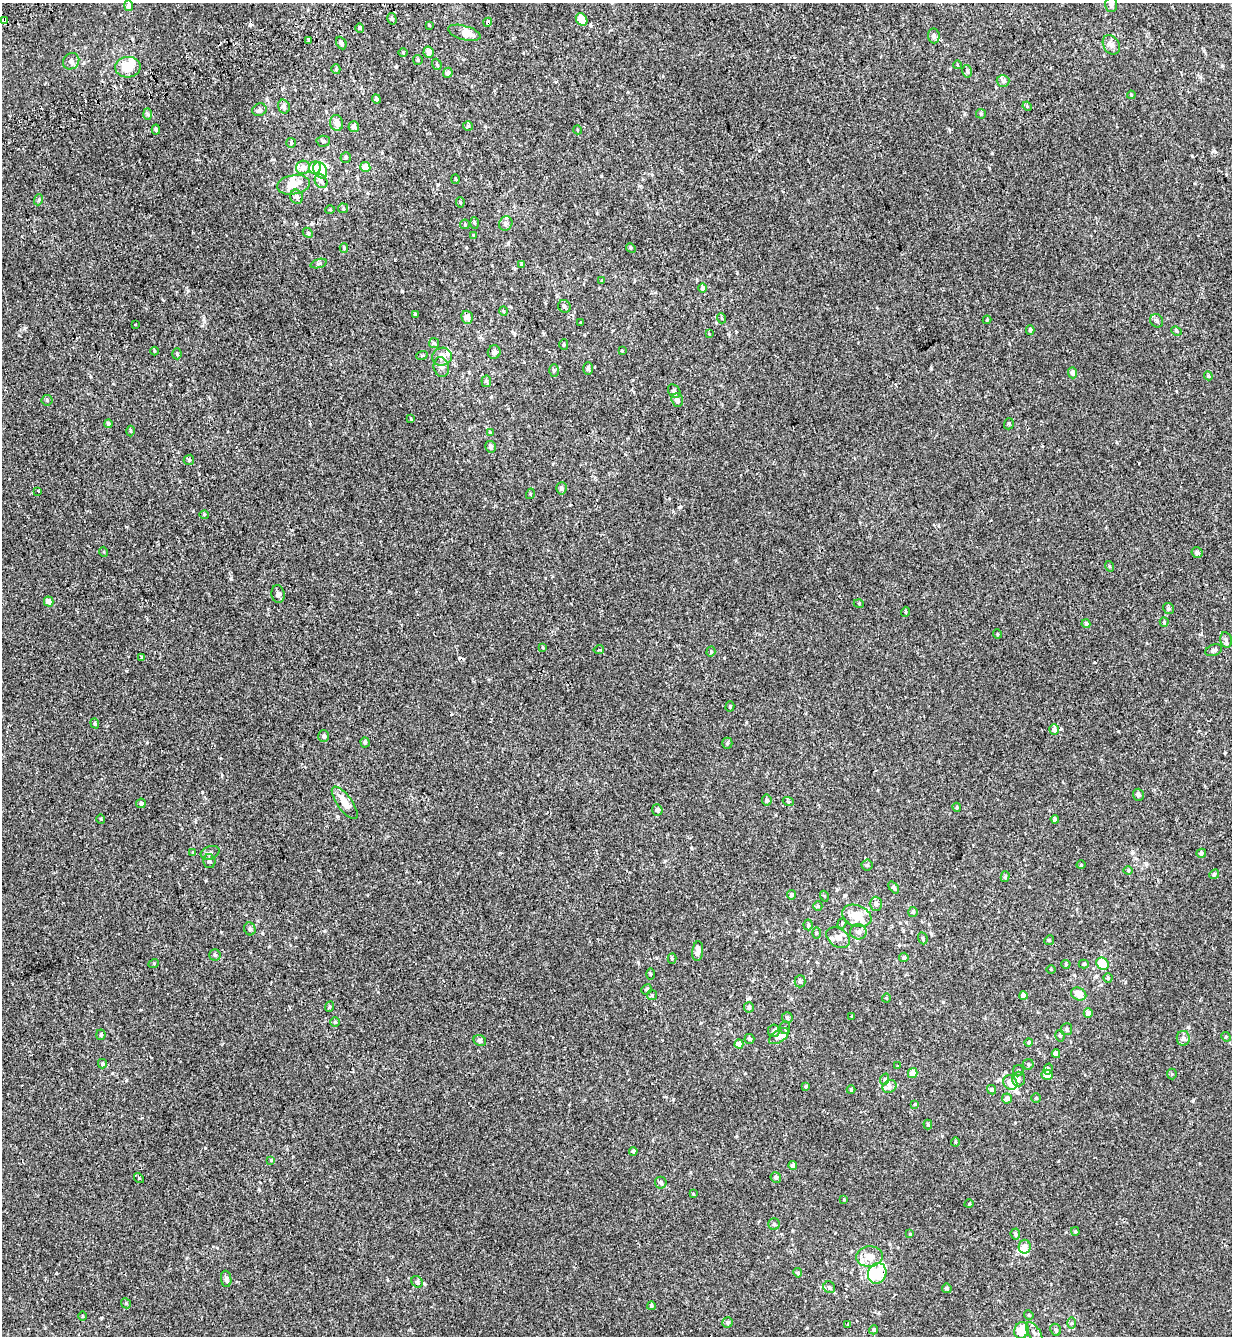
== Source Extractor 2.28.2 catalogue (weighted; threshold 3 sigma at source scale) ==
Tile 11 of 4 x 4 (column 3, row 3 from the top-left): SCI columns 2705-3934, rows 1487-2820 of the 5460 x 5640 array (HDU 1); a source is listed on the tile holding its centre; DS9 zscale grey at full resolution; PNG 1234 x 1338 px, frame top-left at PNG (2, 3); each listed source drawn as its Kron ellipse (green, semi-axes under 4 px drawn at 4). Shown black and unused: <1% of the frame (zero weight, under 2 of 3 exposures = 11% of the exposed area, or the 3 px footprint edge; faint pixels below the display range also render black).
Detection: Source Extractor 2.28.2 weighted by HDU 2 'WHT'; one run over the whole footprint, this tile lists its part. Background -1.86e-04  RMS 0.0033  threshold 0.0147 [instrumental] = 3 sigma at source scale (4.5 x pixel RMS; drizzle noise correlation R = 1.50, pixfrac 1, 0.0396/0.0396 arcsec/px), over >= 5 px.
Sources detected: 281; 1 inside a brighter object's white glare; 11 cosmic-ray / hot-pixel residue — neither listed nor drawn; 23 inside a brighter listed object's ellipse — not listed separately; the other 246 listed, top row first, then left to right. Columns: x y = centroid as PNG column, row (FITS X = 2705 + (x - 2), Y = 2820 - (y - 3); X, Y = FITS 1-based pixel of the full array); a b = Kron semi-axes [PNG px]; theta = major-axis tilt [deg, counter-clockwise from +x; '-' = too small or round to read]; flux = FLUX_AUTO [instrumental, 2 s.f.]
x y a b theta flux
1111 4 7 6 - 0.76
129 6 5 4 - 1.2
392 19 6 4 -75 0.59
582 19 7 5 -54 4.9
5 21 4 3 - 44
488 22 4 4 - 1.9
429 25 3 2 - 0.23
360 28 5 4 - 0.47
464 33 17 7 -15 3.1
934 36 7 5 -82 0.8
309 41 3 3 - 1.6
341 43 6 5 - 0.68
1111 45 10 8 -58 1.3
403 52 5 3 - 0.29
429 52 5 5 - 1.6
418 60 5 4 - 0.36
71 61 8 7 - 1.2
437 64 6 4 -69 0.41
958 65 4 3 - 0.22
128 67 13 10 3 6.5
336 69 5 4 - 0.37
967 71 6 5 - 0.48
448 73 5 4 - 0.73
1003 81 6 6 - 0.69
1131 95 4 3 - 0.26
376 99 5 4 - 0.64
1027 106 5 4 - 0.3
284 107 7 5 -75 0.94
259 110 7 6 - 0.68
147 114 6 4 -88 0.44
981 114 5 5 - 0.4
337 123 8 6 -77 2.2
468 126 5 5 - 0.46
354 127 5 5 - 1.5
156 129 5 4 - 0.49
578 130 4 3 - 0.22
323 141 7 5 2 0.53
291 143 5 5 - 0.55
346 157 5 5 - 0.58
303 167 7 6 - 1.9
365 167 5 5 - 3.3
315 168 6 6 - 4.6
320 170 8 6 -63 4.1
456 179 5 3 - 0.28
321 181 7 6 - 1.2
294 185 16 9 8 3.8
297 197 7 6 - 0.94
38 200 5 3 - 0.36
460 202 5 4 - 0.45
343 208 5 5 - 0.38
330 210 5 3 - 0.28
474 223 6 4 -87 0.38
506 223 7 6 - 0.86
465 224 5 4 - 0.34
308 233 6 4 -47 0.41
474 236 4 3 - 0.32
344 248 5 4 - 0.43
631 248 5 4 - 0.39
319 263 8 3 19 0.48
521 264 4 3 - 0.31
602 280 3 3 - 0.81
702 288 5 4 - 0.6
564 306 6 6 - 0.64
503 311 5 3 - 0.27
415 314 3 3 - 1.2
467 317 6 5 - 1.4
721 318 5 3 - 0.28
987 320 4 4 - 0.29
1157 321 7 6 - 0.7
581 323 3 2 - 0.43
136 324 4 2 - 0.23
1030 330 5 3 - 0.49
1176 331 5 4 - 0.38
709 334 3 3 - 0.2
434 343 5 5 - 0.47
564 345 5 4 - 0.41
154 351 4 3 - 0.27
622 351 3 3 - 0.25
494 352 7 6 - 0.86
177 354 5 4 - 0.42
422 355 6 3 19 0.32
442 357 10 9 - 2
441 367 10 7 -76 1.2
588 368 6 5 - 0.49
554 370 6 5 - 0.49
1073 373 5 4 - 1.1
1208 376 4 4 - 0.34
486 381 6 5 - 0.52
674 391 7 5 -52 0.89
47 400 5 5 - 0.37
677 400 7 5 -72 1.2
411 419 3 3 - 0.37
108 424 4 4 - 0.54
1009 424 6 4 70 0.42
131 431 5 3 - 0.36
490 432 4 4 - 0.25
491 447 6 5 - 0.78
189 460 5 5 - 0.44
561 488 6 5 - 0.78
38 491 3 2 - 0.33
530 494 5 3 - 0.26
204 515 4 4 - 0.29
104 552 5 3 - 0.28
1197 553 5 5 - 0.84
1109 566 5 3 - 0.33
278 594 9 6 -81 0.78
49 601 5 4 - 2
859 604 5 3 - 0.25
1168 608 6 5 - 0.59
905 612 5 3 - 0.31
1164 622 4 4 - 0.38
1086 624 4 4 - 0.64
997 634 5 3 - 0.26
1226 640 8 5 -78 0.84
543 647 3 3 - 0.68
599 650 5 2 - 0.29
1214 650 9 5 19 0.83
711 652 5 4 - 0.41
142 658 3 3 - 15
730 706 5 4 - 0.43
95 723 5 4 - 0.38
1054 729 5 5 - 1.2
324 736 6 5 - 0.74
365 742 5 4 - 0.52
727 743 5 5 - 0.42
1138 795 6 5 - 0.71
767 800 5 5 - 0.47
788 801 6 3 -20 0.31
141 803 5 4 - 0.58
345 803 19 7 -54 4.1
957 807 4 3 - 0.33
657 810 5 5 - 0.83
101 819 5 3 - 0.21
1055 819 4 4 - 0.73
193 853 4 4 - 0.31
210 853 9 6 18 1.1
1201 853 4 4 - 0.73
209 861 7 6 - 0.93
867 865 5 5 - 0.52
1081 865 4 3 - 0.23
1128 870 4 4 - 0.31
1214 874 5 4 - 0.45
1005 877 5 4 - 0.6
894 888 7 3 -52 0.52
792 895 4 4 - 0.55
824 896 5 3 - 0.28
876 904 7 6 - 1
818 906 5 4 - 0.4
913 912 5 5 - 0.6
857 916 15 10 -21 6
842 924 5 4 - 0.39
808 925 5 4 - 0.45
250 929 6 5 - 0.78
858 932 8 7 - 1.3
816 933 6 4 90 0.33
838 938 13 9 -34 1.8
923 938 6 4 -70 0.48
1049 940 5 4 - 0.37
698 951 10 5 84 2
215 955 5 5 - 0.56
904 957 5 4 - 0.66
672 959 5 4 - 0.38
154 963 5 3 - 0.26
1066 964 4 4 - 0.32
1084 964 5 4 - 0.46
1103 964 6 5 - 6.9
1051 969 4 3 - 0.2
650 974 5 3 - 0.31
1108 978 4 4 - 0.4
800 981 6 5 - 0.64
646 989 5 4 - 0.45
1079 994 8 6 -24 3.1
652 995 5 5 - 0.41
1023 996 4 4 - 1.8
886 998 4 4 - 0.31
329 1007 5 3 - 0.3
749 1007 5 5 - 0.69
1088 1013 5 4 - 1.4
852 1016 3 3 - 0.43
787 1018 5 5 - 0.72
335 1022 5 5 - 0.45
785 1028 6 5 - 0.54
1067 1029 6 5 - 0.63
774 1031 6 6 - 0.82
101 1035 5 4 - 0.54
779 1036 11 6 34 1.8
1060 1036 6 4 -77 0.52
1226 1037 5 4 - 0.37
1183 1038 7 6 - 1.3
749 1039 5 5 - 0.56
480 1041 6 5 - 0.76
1029 1042 4 4 - 0.44
739 1044 4 4 - 2.3
1056 1054 4 4 - 1.6
102 1064 5 3 - 0.36
1028 1064 5 5 - 0.49
898 1066 3 3 - 0.28
1048 1069 6 4 74 0.56
1018 1071 6 5 - 0.59
913 1073 5 4 - 2.1
1172 1074 5 5 - 0.39
1047 1075 5 5 - 2
885 1079 6 3 71 0.37
1018 1079 7 6 - 1
1010 1083 8 6 -50 2.8
806 1086 3 3 - 0.57
889 1087 7 6 - 0.95
851 1090 4 4 - 0.31
992 1090 5 4 - 0.57
1036 1098 5 4 - 0.43
1007 1099 5 5 - 1
915 1104 4 3 - 0.25
928 1124 5 4 - 0.35
955 1142 4 4 - 0.33
633 1151 4 4 - 0.7
271 1160 4 3 - 0.27
793 1165 4 4 - 1.2
776 1177 5 5 - 0.86
139 1178 5 4 - 0.4
661 1183 6 5 - 0.75
693 1194 3 2 - 0.26
844 1199 4 3 - 0.3
969 1204 5 3 - 0.23
774 1224 5 5 - 0.47
1075 1231 4 3 - 0.37
910 1234 4 3 - 0.29
1015 1234 5 5 - 0.65
1025 1247 7 6 - 1.8
869 1257 13 10 6 3.6
798 1273 5 4 - 0.57
877 1273 10 9 - 6.7
226 1279 8 5 -84 0.75
417 1282 6 5 - 0.51
829 1287 6 5 - 0.83
947 1288 5 4 - 0.79
126 1303 5 4 - 0.45
651 1306 4 4 - 0.46
1029 1315 5 4 - 0.35
82 1316 5 3 - 0.3
727 1323 5 5 - 0.67
1071 1323 6 4 89 0.43
848 1325 4 3 - 0.31
874 1330 4 4 - 0.65
1021 1330 8 7 - 7.3
1056 1330 6 5 - 0.7
1034 1333 12 6 -57 1.2
Overlapping masked pixels (flux is a lower limit): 3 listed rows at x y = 5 21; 488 22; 877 1273
Unlisted compact peaks at least as high as the median listed source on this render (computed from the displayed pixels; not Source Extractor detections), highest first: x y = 1214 151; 231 579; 1193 1100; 205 1148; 1118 731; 24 328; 1132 853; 638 962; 514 333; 259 1189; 931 368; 221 932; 943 1002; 101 1318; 193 511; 992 153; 438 185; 147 743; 681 507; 170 384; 590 25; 736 1136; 126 671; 1222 66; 639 186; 1125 982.